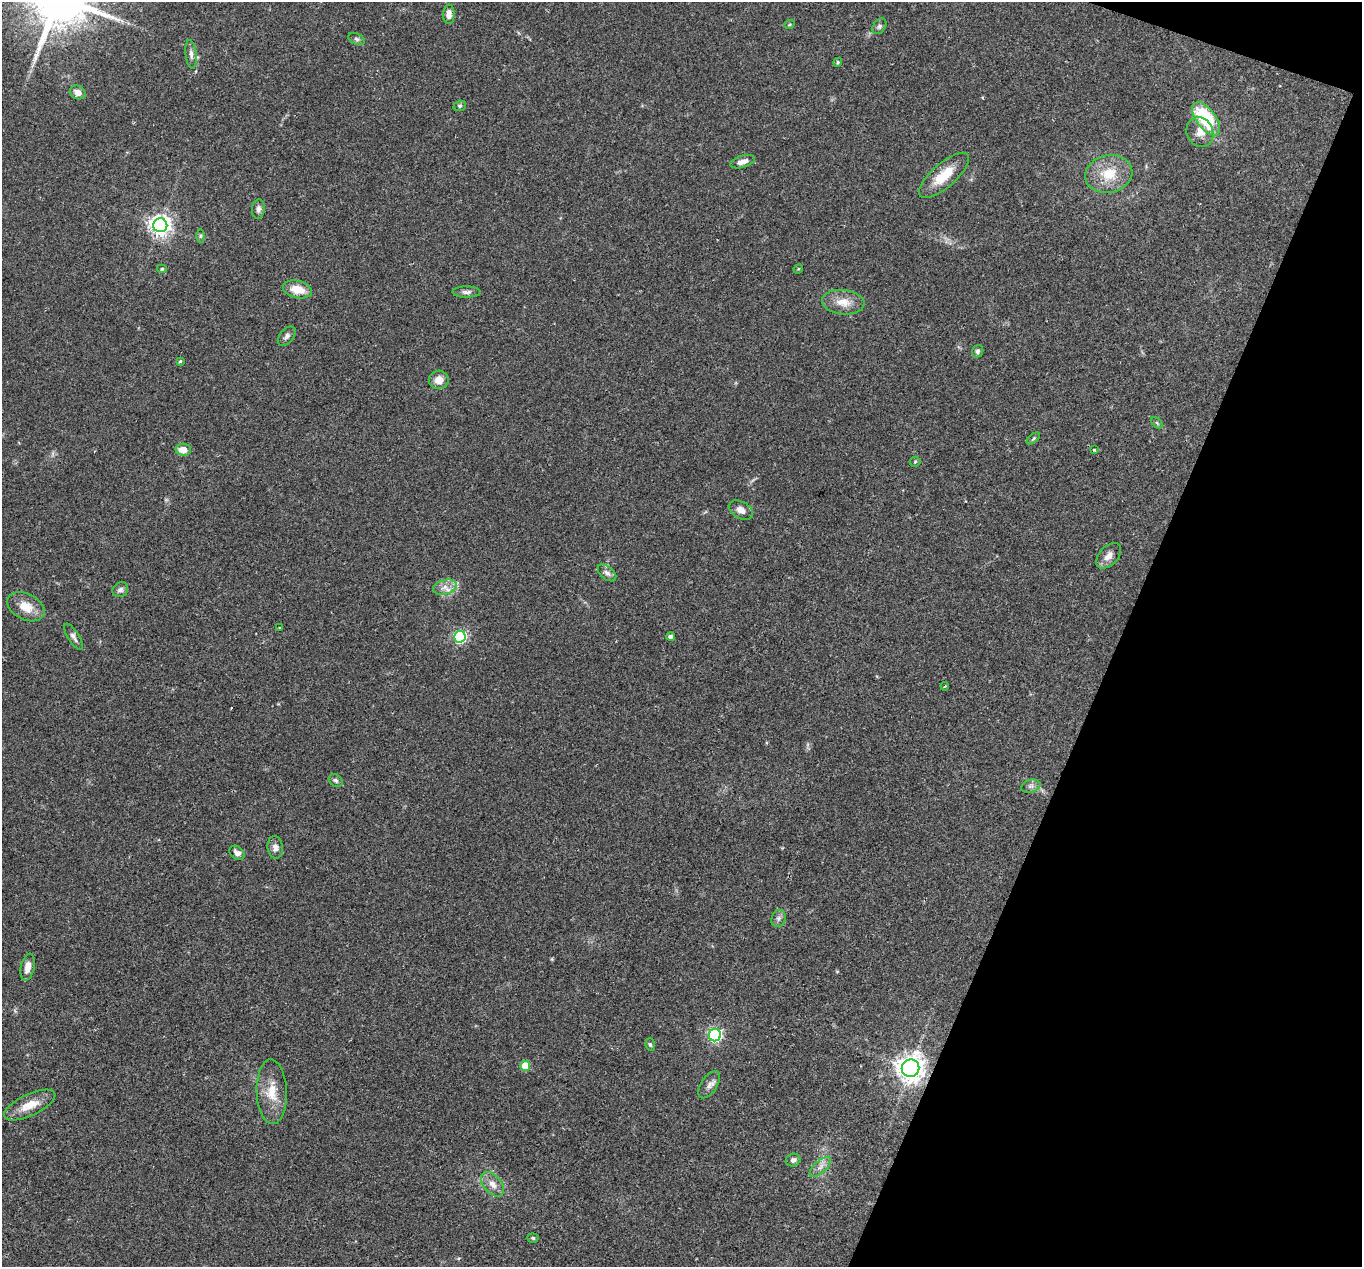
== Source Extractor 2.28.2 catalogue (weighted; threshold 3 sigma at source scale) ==
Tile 8 of 4 x 4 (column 4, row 2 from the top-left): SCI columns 4084-5443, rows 2795-4059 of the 5444 x 5458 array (HDU 1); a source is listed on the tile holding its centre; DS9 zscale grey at full resolution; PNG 1364 x 1269 px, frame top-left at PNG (2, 2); each listed source drawn as its Kron ellipse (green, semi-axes under 4 px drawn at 4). Shown black and unused: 18% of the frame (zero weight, under 2 of 3 exposures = <1% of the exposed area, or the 3 px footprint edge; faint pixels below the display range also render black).
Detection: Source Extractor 2.28.2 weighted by HDU 2 'WHT'; one run over the whole footprint, this tile lists its part. Background 0.0311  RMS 0.0038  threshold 0.0171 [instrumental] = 3 sigma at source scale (4.5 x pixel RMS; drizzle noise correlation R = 1.50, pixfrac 1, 0.05/0.05 arcsec/px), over >= 5 px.
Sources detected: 60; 1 cosmic-ray / hot-pixel residue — neither listed nor drawn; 1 inside a brighter listed object's ellipse — not listed separately; the other 58 listed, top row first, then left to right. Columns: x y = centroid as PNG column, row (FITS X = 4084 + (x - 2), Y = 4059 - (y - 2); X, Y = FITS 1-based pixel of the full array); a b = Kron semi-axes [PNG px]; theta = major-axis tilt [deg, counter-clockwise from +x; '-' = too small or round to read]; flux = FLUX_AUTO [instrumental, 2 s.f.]
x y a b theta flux
449 14 10 5 88 3.1
789 25 5 3 - 0.38
879 26 8 6 52 1
356 39 9 5 -27 0.84
191 54 14 5 -83 1.7
838 62 4 4 - 0.67
78 92 8 6 -28 2.4
460 106 6 5 - 0.65
1206 119 19 10 -53 26
1200 132 15 13 -64 4
743 162 13 6 16 2.5
1109 174 24 19 11 11
944 175 31 12 41 9.9
258 209 9 6 85 1.5
160 225 7 7 - 240
200 236 6 4 89 0.58
162 269 5 4 - 0.49
798 269 5 4 - 0.4
297 289 15 8 -13 6.6
466 292 14 5 0 1.5
843 302 21 12 -6 5.5
287 336 11 6 49 1.4
978 351 6 5 - 0.83
180 361 4 4 - 0.48
439 380 10 9 - 3.7
1157 423 7 4 -45 0.56
1033 438 8 4 40 0.58
183 450 7 6 - 4.5
1094 450 3 3 - 0.47
915 462 5 5 - 0.49
741 510 13 8 -28 2.8
1109 556 15 9 47 3
607 573 11 6 -40 1.5
445 587 12 7 16 2.7
120 590 8 7 - 1.2
26 607 20 13 -27 6.1
279 628 3 2 - 0.29
74 637 15 5 -58 1.5
460 637 6 6 - 51
671 637 4 4 - 1.3
945 686 4 3 - 0.38
336 780 7 5 -37 0.8
1031 786 10 6 18 1.3
275 847 11 7 -84 2
237 853 8 6 -40 1.8
779 918 9 7 67 1.3
28 967 13 7 78 3.5
715 1035 6 6 - 71
650 1044 6 5 - 0.67
525 1066 5 5 - 12
911 1068 9 8 - 420
709 1085 15 8 56 2.1
272 1092 32 15 -88 8.6
30 1105 28 10 25 6.6
793 1160 7 6 - 1.2
820 1167 13 6 41 2.2
493 1184 14 8 -49 3.3
533 1238 5 4 - 0.59